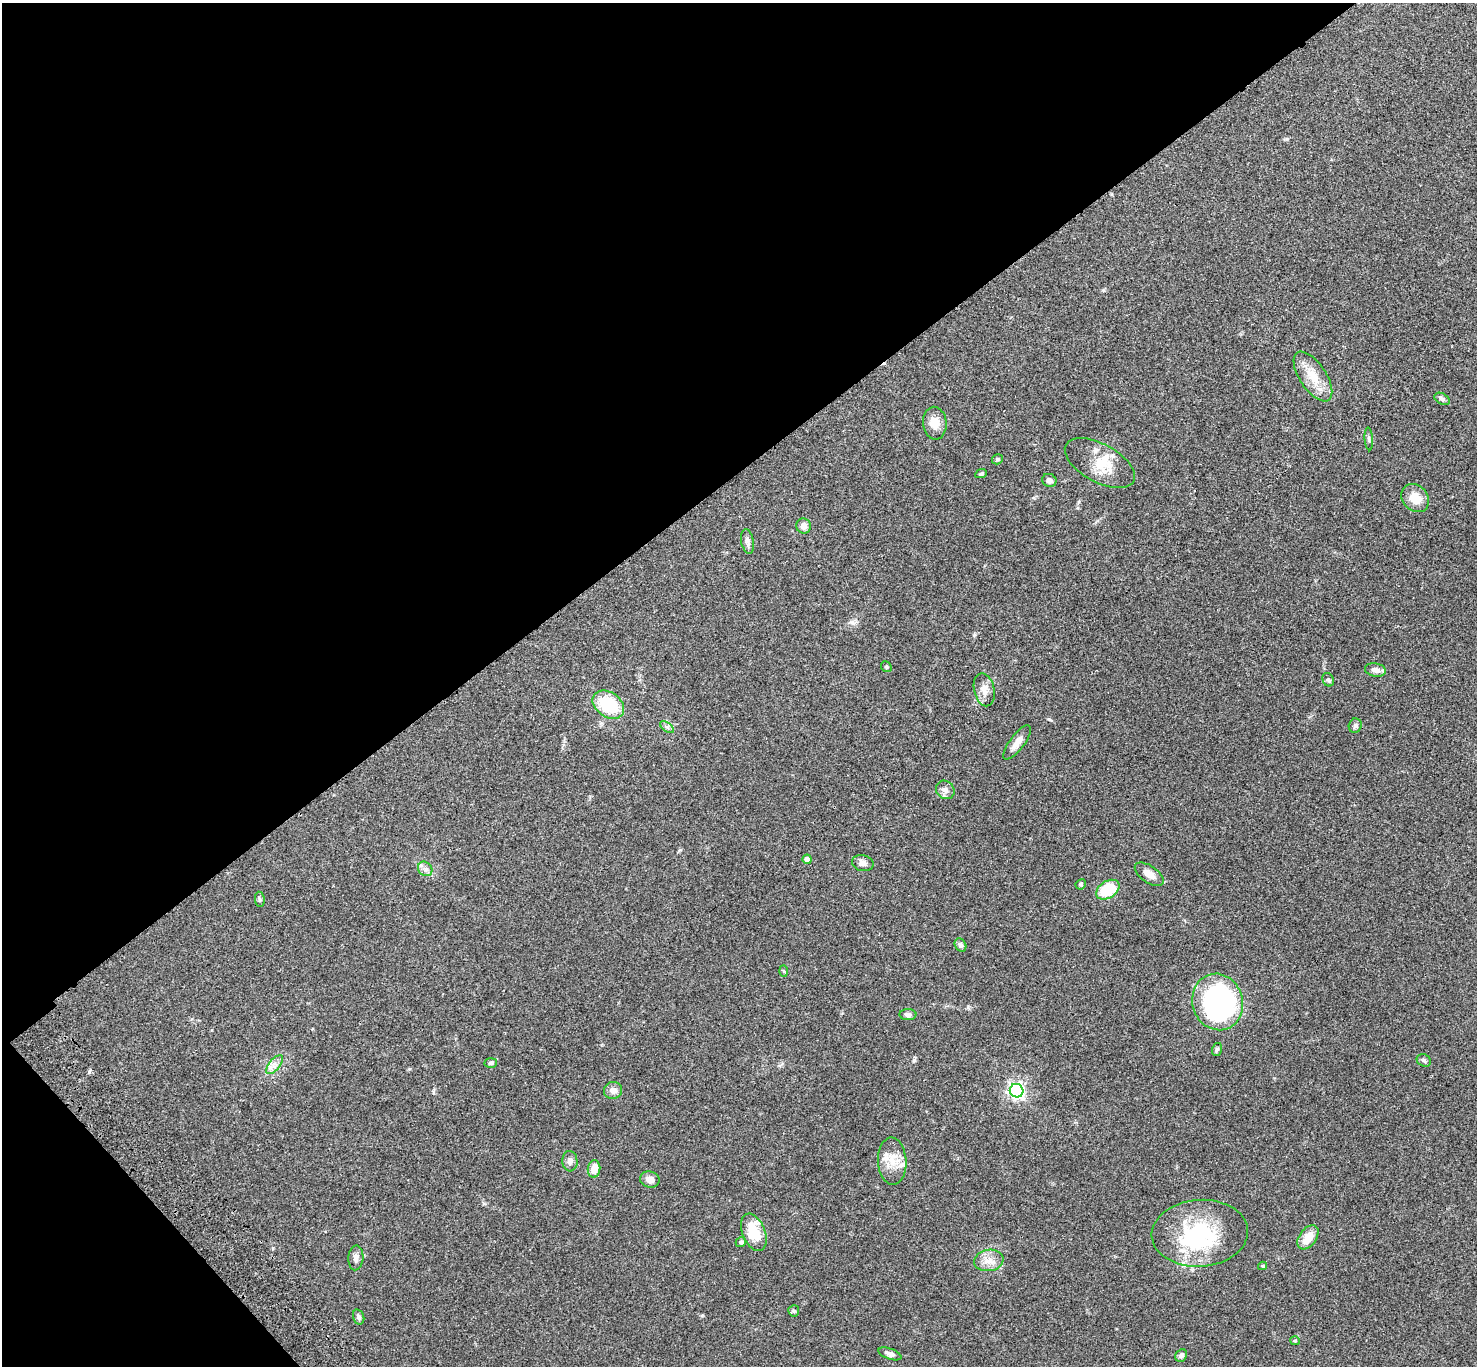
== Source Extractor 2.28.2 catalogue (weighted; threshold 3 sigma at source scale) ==
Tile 5 of 4 x 4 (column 1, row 2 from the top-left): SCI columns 101-1575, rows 2971-4334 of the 6104 x 6081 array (HDU 1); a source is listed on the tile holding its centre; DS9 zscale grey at full resolution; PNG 1479 x 1368 px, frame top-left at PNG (2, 3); each listed source drawn as its Kron ellipse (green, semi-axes under 4 px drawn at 4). Shown black and unused: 37% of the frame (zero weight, under 3 of 4 exposures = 6% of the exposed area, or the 3 px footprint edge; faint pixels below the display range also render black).
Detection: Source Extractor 2.28.2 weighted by HDU 2 'WHT'; one run over the whole footprint, this tile lists its part. Background 0.0494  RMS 0.0056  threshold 0.0251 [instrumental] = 3 sigma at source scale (4.5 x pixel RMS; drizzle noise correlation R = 1.50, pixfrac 1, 0.05/0.05 arcsec/px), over >= 5 px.
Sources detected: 56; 1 inside a brighter object's white glare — neither listed nor drawn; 2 inside a brighter listed object's ellipse — not listed separately; the other 53 listed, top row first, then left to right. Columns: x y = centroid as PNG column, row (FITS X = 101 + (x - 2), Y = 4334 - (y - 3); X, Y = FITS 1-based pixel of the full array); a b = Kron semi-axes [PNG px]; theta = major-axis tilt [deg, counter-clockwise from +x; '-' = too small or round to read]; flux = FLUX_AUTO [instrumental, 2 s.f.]
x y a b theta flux
1313 376 28 13 -56 11
1442 399 8 5 -30 1.3
935 423 16 12 -85 5.7
1369 439 11 3 -85 0.93
997 459 6 5 - 0.85
1100 463 38 19 -29 15
981 474 6 4 24 1.1
1049 480 7 6 - 2.3
1415 498 15 12 -46 8
803 526 7 7 - 3
747 541 12 6 -79 2
886 667 6 5 - 0.75
1375 670 10 6 -10 3
1328 680 7 5 -66 0.93
984 690 17 10 -77 4.6
608 705 17 12 -35 26
1355 726 7 6 - 1.3
667 727 8 4 -36 1.2
1017 742 20 7 53 4.3
945 790 10 8 -44 2.5
807 859 5 4 - 2.8
863 863 11 8 -11 2.5
425 869 8 6 -46 1.9
1149 874 16 8 -34 4.7
1081 884 5 5 - 0.82
1108 890 13 8 33 25
260 899 8 4 -82 0.96
960 945 7 5 -56 1.6
784 971 6 4 -88 0.65
1218 1002 28 25 -74 100
908 1015 8 5 -2 1.9
1217 1049 7 5 72 1
1424 1060 7 6 - 1.3
490 1063 6 4 4 1
275 1065 11 5 51 2.7
613 1090 9 8 - 3.1
1017 1091 7 6 - 170
570 1161 10 7 -86 2.5
892 1161 23 14 -87 9.5
594 1169 9 6 84 5.9
650 1179 10 8 -19 2.9
754 1232 19 11 -68 16
1200 1233 48 33 3 51
1308 1237 13 8 54 7.5
741 1242 5 5 - 1.3
356 1258 12 7 86 2.6
989 1260 15 10 10 5.2
1263 1266 4 4 - 0.54
794 1311 6 5 - 0.8
359 1317 8 5 -72 1.5
1295 1341 4 4 - 0.58
890 1354 12 5 -20 1.9
1181 1356 6 5 - 1.6
Unlisted compact peaks at least as high as the median listed source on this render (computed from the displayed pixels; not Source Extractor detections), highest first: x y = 89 1072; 914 1060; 1049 719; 968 1007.